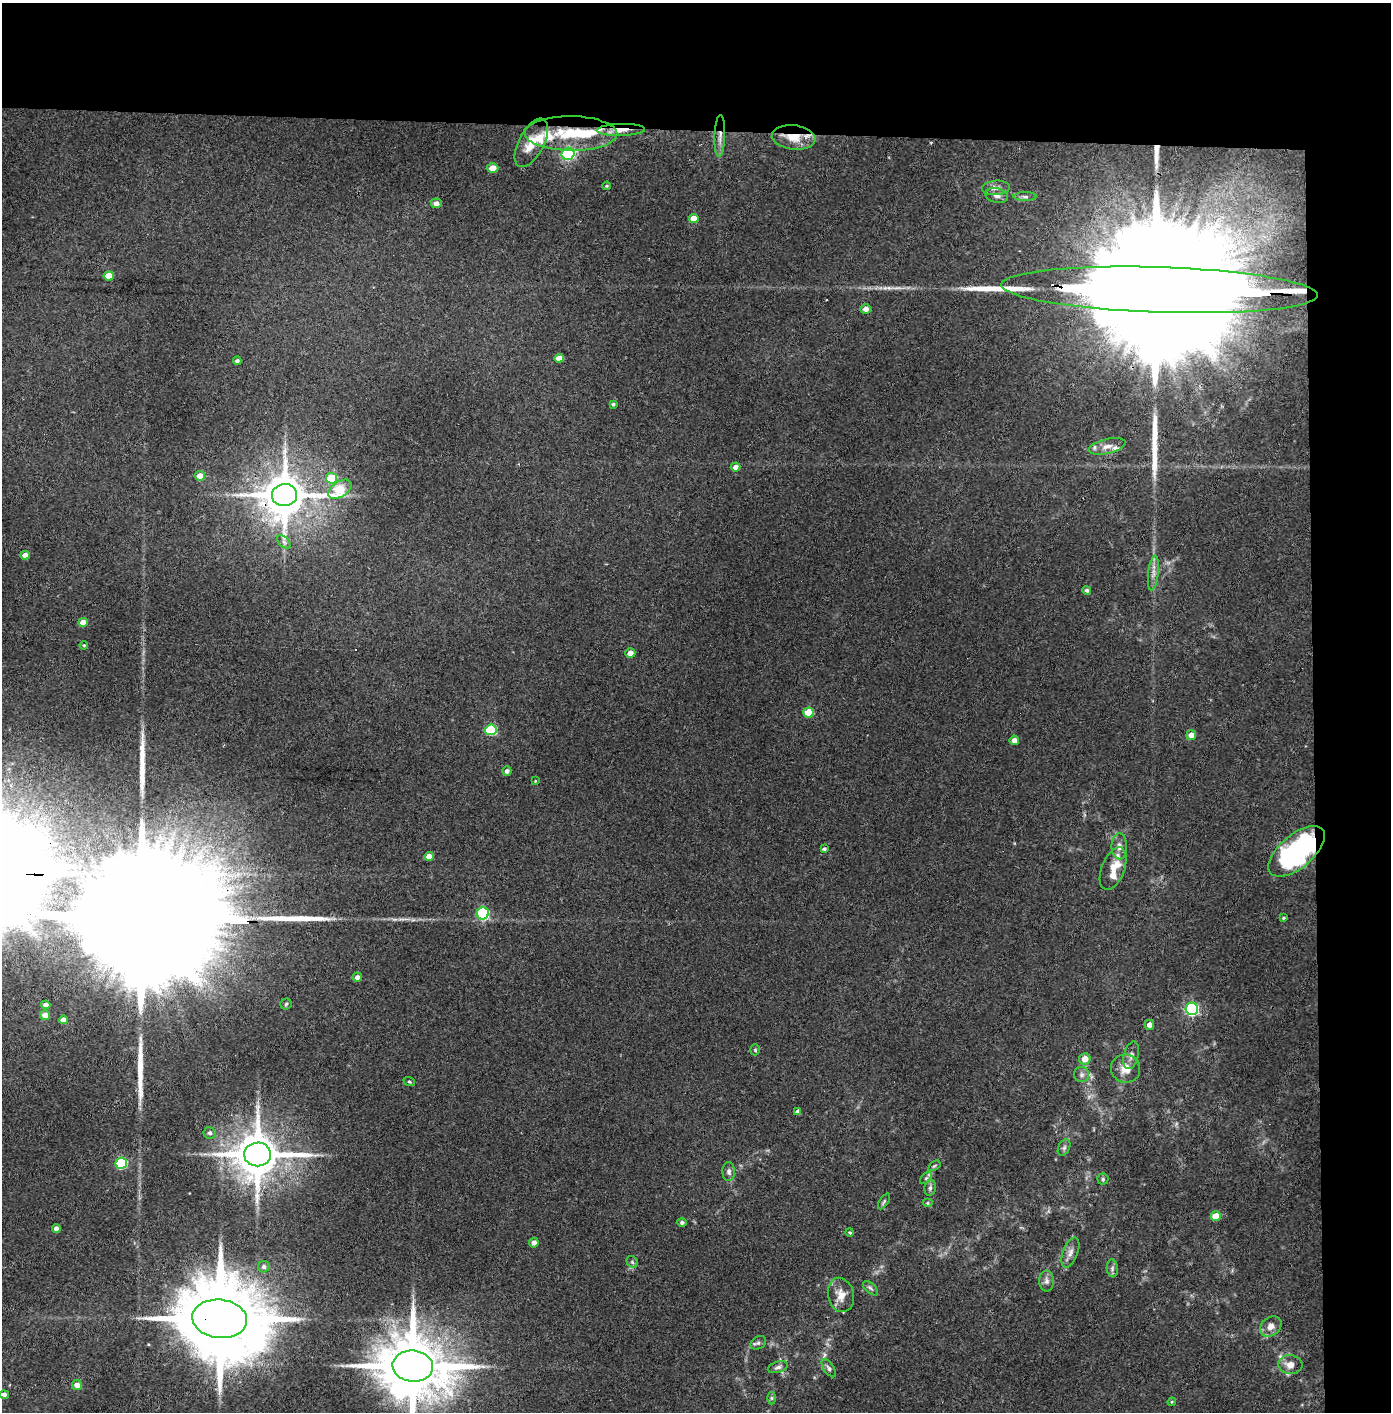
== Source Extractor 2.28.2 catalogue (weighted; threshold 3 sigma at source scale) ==
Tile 3 of 3 x 3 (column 3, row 1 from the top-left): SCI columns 2857-4245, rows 2826-4235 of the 4323 x 4241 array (HDU 1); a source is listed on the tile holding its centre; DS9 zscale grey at full resolution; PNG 1393 x 1414 px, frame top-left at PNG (2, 3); each listed source drawn as its Kron ellipse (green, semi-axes under 4 px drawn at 4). Shown black and unused: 14% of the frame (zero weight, under 3 of 4 exposures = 6% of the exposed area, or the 3 px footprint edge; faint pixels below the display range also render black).
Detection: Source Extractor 2.28.2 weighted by HDU 2 'WHT'; one run over the whole footprint, this tile lists its part. Background 0.0737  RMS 0.0056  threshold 0.0252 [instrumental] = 3 sigma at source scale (4.5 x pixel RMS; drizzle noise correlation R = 1.50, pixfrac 1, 0.05/0.05 arcsec/px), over >= 5 px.
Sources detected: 109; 2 inside a brighter object's white glare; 1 cosmic-ray / hot-pixel residue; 7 long thin detections or spike segments (spike, bleed or trail) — neither listed nor drawn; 6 inside a brighter listed object's ellipse — not listed separately; the other 93 listed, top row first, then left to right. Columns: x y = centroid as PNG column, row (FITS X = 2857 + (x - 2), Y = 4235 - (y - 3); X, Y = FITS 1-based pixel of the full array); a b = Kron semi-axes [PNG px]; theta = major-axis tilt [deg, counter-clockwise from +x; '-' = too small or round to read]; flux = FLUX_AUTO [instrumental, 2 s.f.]
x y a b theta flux
621 130 24 6 1 6.9
571 133 46 17 -1 31
720 136 21 5 88 4.3
794 137 22 12 -6 11
531 143 26 12 62 11
568 154 6 6 - 120
493 168 6 4 0 6.6
607 186 4 3 - 0.7
996 188 14 7 4 2.9
997 196 11 7 -13 2.6
1025 197 11 4 -1 1.5
436 203 5 5 - 3.6
694 218 5 4 - 7.8
109 276 5 4 - 11
1159 290 158 22 -2 98000
866 309 5 5 - 3.3
559 358 5 4 - 4.9
237 361 4 3 - 1.4
613 404 3 3 - 0.97
1107 446 19 7 13 4.9
736 467 5 4 - 3.4
200 476 5 5 - 5.7
332 478 5 5 - 20
340 489 13 7 33 24
284 495 12 11 - 2400
284 542 8 5 -45 1.7
25 555 5 4 - 3.9
1153 573 17 5 83 3.5
1087 590 4 4 - 1.2
83 622 5 4 - 6.3
84 645 4 3 - 0.61
630 653 5 4 - 4
808 713 5 5 - 15
491 730 6 5 - 37
1191 735 5 4 - 4.6
1014 740 4 4 - 3.4
507 771 4 4 - 2
535 781 3 2 - 0.39
1119 846 13 8 -88 3.2
824 849 4 3 - 1.1
1297 851 34 16 40 110
429 856 4 4 - 5.2
1113 869 22 11 69 8.5
483 913 6 6 - 66
1283 918 4 3 - 0.79
357 977 5 4 - 2.2
286 1004 5 5 - 0.94
46 1005 4 4 - 2.9
1192 1009 6 6 - 100
45 1015 5 5 - 5.2
63 1020 4 4 - 4.3
1149 1025 5 5 - 3.5
755 1050 5 4 - 0.8
1131 1055 14 7 75 2.8
1085 1059 6 5 - 5.9
1126 1069 15 14 - 7.5
1082 1075 7 7 - 2
409 1082 6 4 -20 0.75
798 1112 4 4 - 2.2
210 1133 6 5 - 1.5
1064 1148 9 5 63 1.5
257 1154 13 12 - 2600
121 1163 6 5 - 51
934 1166 7 3 35 0.7
729 1172 9 6 -88 2
926 1178 7 4 45 1.1
1103 1179 5 5 - 0.91
930 1188 8 5 80 1.6
884 1201 9 3 57 0.97
928 1203 5 4 - 0.76
1216 1216 5 5 - 11
682 1222 5 4 - 1.5
56 1228 4 4 - 2.9
850 1232 4 3 - 0.73
534 1243 5 4 - 3.5
1070 1253 16 7 69 3.4
632 1262 6 5 - 0.95
264 1267 6 5 - 1.7
1112 1268 9 5 -85 1.6
1047 1281 10 7 90 2.5
870 1288 9 5 -42 1.3
841 1295 17 13 -77 7
220 1319 27 19 -6 11000
1271 1326 11 9 36 4.1
758 1343 8 6 30 1.5
1290 1365 12 9 -5 5
413 1366 20 15 -5 6100
778 1367 10 5 16 1.7
829 1368 10 5 -56 1.6
77 1385 5 5 - 4.4
4 1394 5 4 - 2.1
772 1398 6 4 -90 0.97
1172 1402 4 3 - 0.6
Overlapping masked pixels (flux is a lower limit): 8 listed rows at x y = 621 130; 720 136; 794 137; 1159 290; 284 495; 1297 851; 257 1154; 220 1319
Isophote crosses this tile's border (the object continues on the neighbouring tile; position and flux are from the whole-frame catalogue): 1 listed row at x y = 413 1366